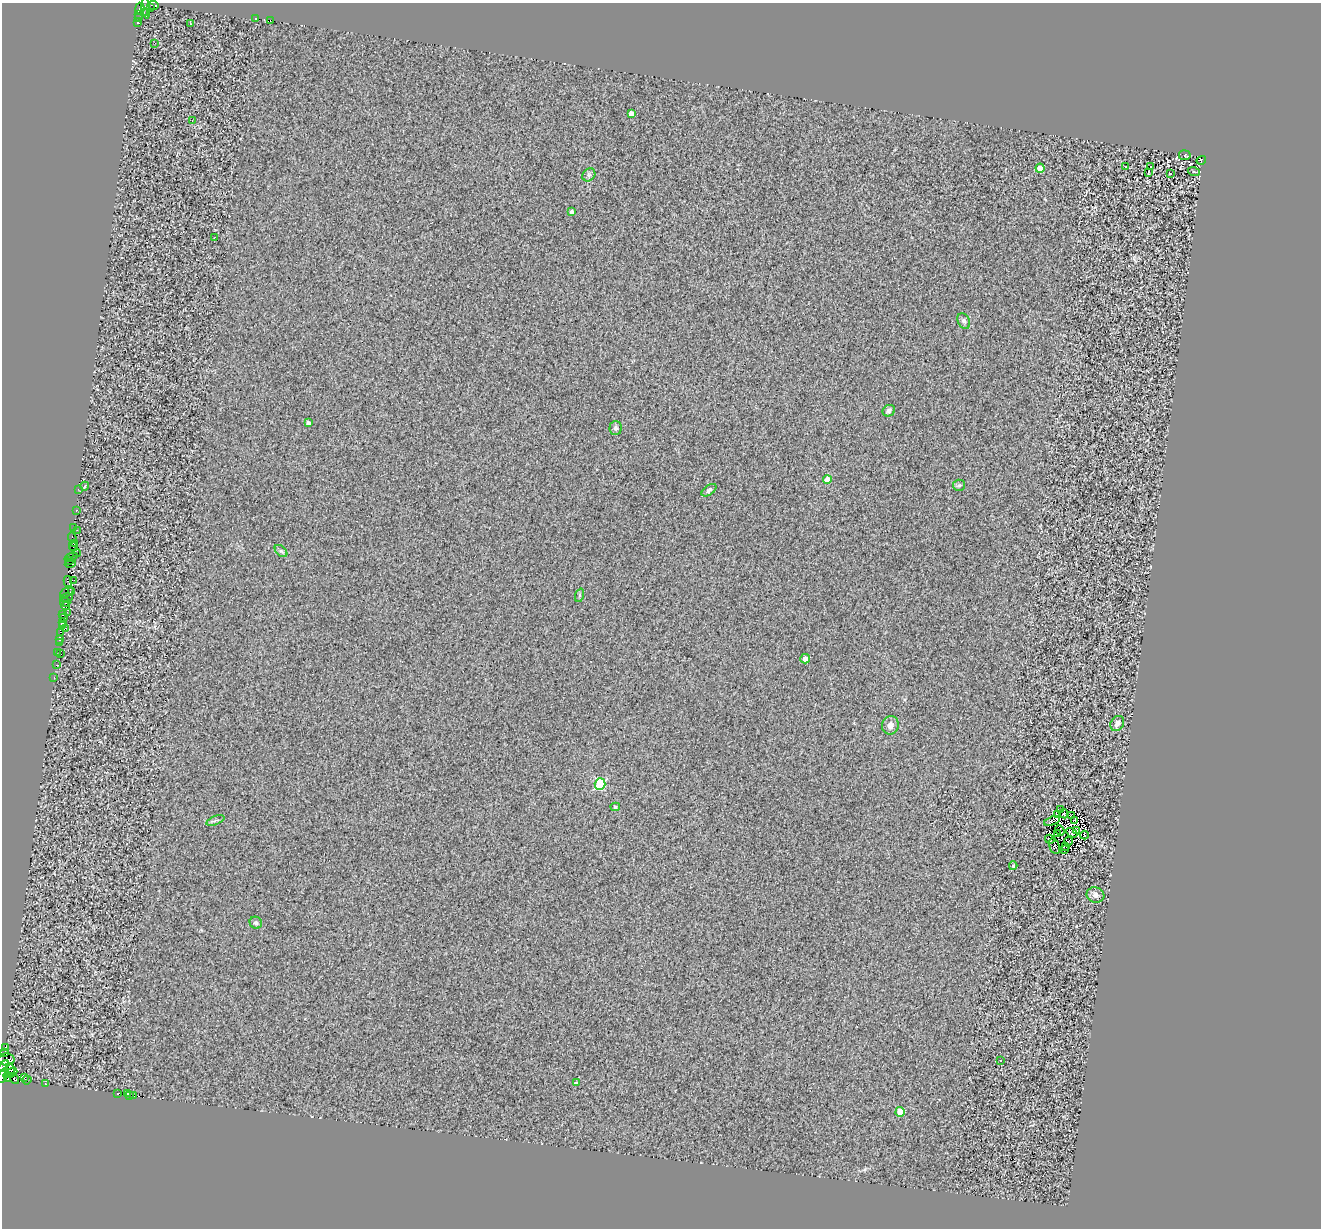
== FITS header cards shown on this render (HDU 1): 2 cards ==
NAXIS1  =                 1319
NAXIS2  =                 1226

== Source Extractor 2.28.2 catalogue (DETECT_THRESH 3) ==
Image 1319 x 1226 px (HDU 1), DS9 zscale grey, 1 PNG px = 1 image px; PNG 1323 x 1230 px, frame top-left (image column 1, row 1226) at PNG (2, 3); each listed source drawn as its Kron ellipse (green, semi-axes under 4 px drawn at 4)
Background 0.696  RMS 1.1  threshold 3.19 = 3 sigma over >= 5 px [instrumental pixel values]
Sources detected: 121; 11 with non-positive FLUX_AUTO (blend fragments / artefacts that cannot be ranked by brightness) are neither listed nor drawn; the other 110 listed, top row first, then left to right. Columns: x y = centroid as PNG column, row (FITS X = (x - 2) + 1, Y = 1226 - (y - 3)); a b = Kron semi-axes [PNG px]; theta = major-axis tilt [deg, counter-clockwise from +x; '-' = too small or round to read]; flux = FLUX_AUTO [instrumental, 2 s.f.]
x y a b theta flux
153 5 5 3 - 160
146 8 10 3 -83 760
151 8 3 2 - 210
140 9 6 4 -87 100
144 12 3 2 - 400
138 14 3 2 - 550
139 18 3 3 - 690
256 19 4 3 - 2300
270 21 3 2 - 68
138 23 3 2 - 300
191 24 3 2 - 67
155 43 3 2 - 84
631 113 4 4 - 500
192 121 3 2 - 47
1185 155 5 5 - 73
1201 160 5 3 - 150
1125 166 2 2 - 53
1150 167 3 3 - 340
1040 168 4 4 - 1200
1194 172 6 3 -19 65
1149 173 3 2 - 44
1170 173 3 2 - 49
589 175 7 6 - 180
572 212 4 3 - 260
215 237 2 2 - 39
964 321 8 6 -64 190
889 411 6 5 - 180
308 423 4 4 - 240
616 428 7 6 - 200
827 480 4 4 - 950
959 485 6 5 - 120
85 486 4 3 - 53
78 489 2 2 - 40
709 490 8 4 36 260
76 510 3 3 - 240
74 528 3 3 - 330
77 530 2 2 - 150
72 538 5 3 - 1800
74 544 4 2 - 93
73 547 4 2 - 300
281 551 7 4 -44 140
76 553 4 3 - 110
71 557 7 2 19 1500
69 561 3 3 - 2000
70 563 5 3 - 3400
74 580 2 2 - 48
68 582 5 4 - 530
67 592 7 3 28 550
72 592 4 2 - 180
580 595 7 4 71 120
66 598 7 4 14 840
65 602 5 3 - 790
66 606 4 3 - 420
67 612 2 2 - 66
62 615 3 2 - 370
63 618 4 2 - 270
63 623 3 2 - 130
63 625 4 2 - 680
66 628 3 2 - 120
60 632 3 2 - 1000
59 640 3 3 - 130
59 643 3 2 - 95
57 652 2 2 - 180
60 653 3 2 - 140
805 659 5 4 - 430
56 665 2 2 - 42
54 677 3 2 - 63
1117 723 8 6 57 310
890 725 9 8 - 420
600 784 5 5 - 5800
615 807 5 4 - 95
1061 810 3 2 - 140
1057 814 3 2 - 71
1063 814 5 2 - 160
1071 816 4 2 - 83
215 820 9 3 21 130
1075 820 3 2 - 51
1052 821 8 3 20 250
1060 830 5 3 - 110
1076 830 3 2 - 27
1072 833 6 3 -30 75
1057 834 4 2 - 37
1084 835 4 3 - 72
1050 839 5 4 - 81
1069 841 4 3 - 47
1054 846 8 5 -67 280
1066 846 4 2 - 96
1065 850 3 2 - 110
1013 866 4 3 - 100
1095 895 9 7 -20 320
256 923 6 5 - 160
6 1047 3 2 - 100
5 1052 3 3 - 82
6 1059 8 6 -4 2100
1001 1061 3 2 - 89
4 1066 6 3 56 2100
10 1069 5 3 - 240
10 1073 7 2 25 160
3 1076 8 3 62 970
24 1078 2 2 - 1600
8 1079 3 3 - 1300
14 1079 5 2 - 83
27 1080 5 2 - 110
576 1083 3 3 - 130
46 1084 3 2 - 110
127 1093 2 2 - 140
117 1094 3 2 - 1100
130 1095 2 2 - 170
133 1095 3 2 - 180
900 1112 5 4 - 1900
At the frame edge (FLAGS 8, measured only in part): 2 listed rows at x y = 4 1066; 3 1076
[11 non-positive-flux detections neither listed nor drawn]